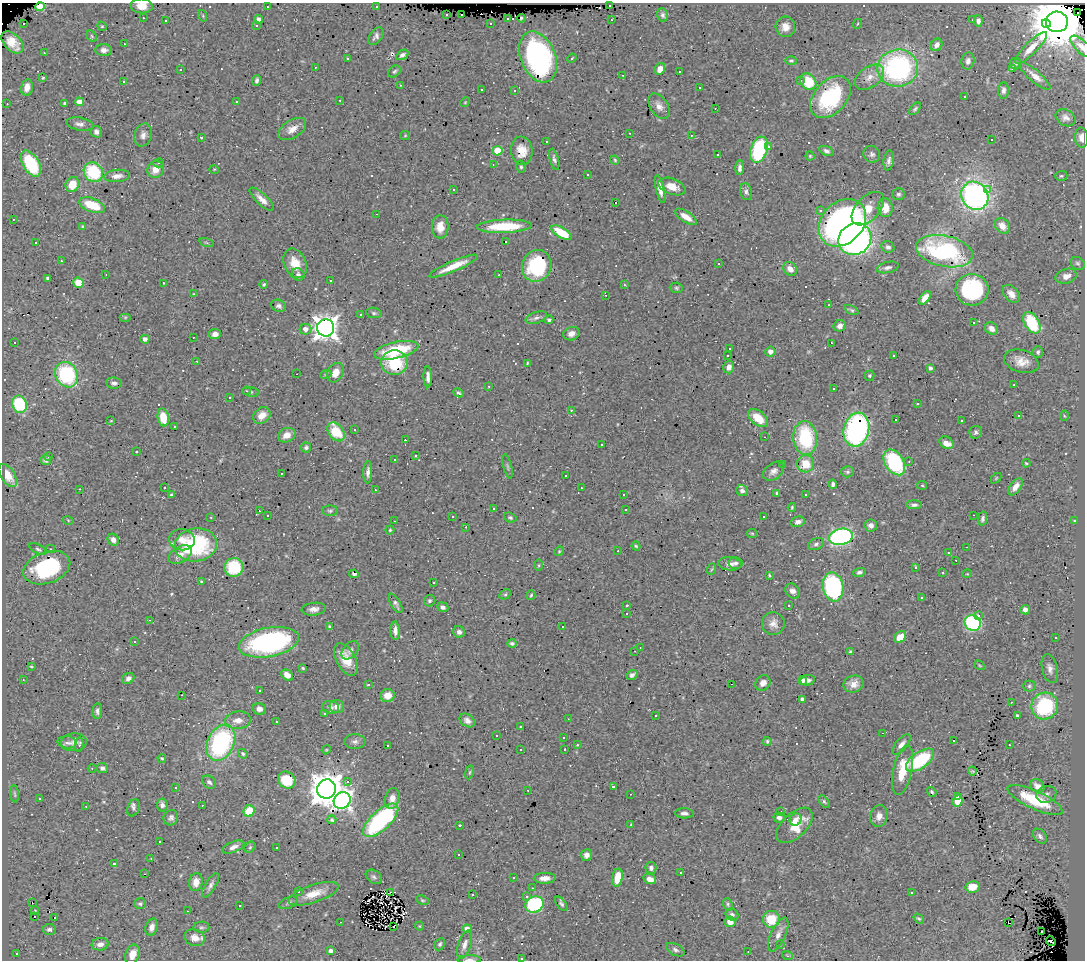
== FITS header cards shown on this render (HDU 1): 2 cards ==
NAXIS1  =                 1083
NAXIS2  =                  958

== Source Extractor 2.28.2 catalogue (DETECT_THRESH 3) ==
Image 1083 x 958 px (HDU 1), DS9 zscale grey, 1 PNG px = 1 image px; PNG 1087 x 962 px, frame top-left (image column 1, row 958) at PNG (2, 3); each listed source drawn as its Kron ellipse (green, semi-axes under 4 px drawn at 4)
Background 0.875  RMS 0.032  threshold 0.0972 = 3 sigma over >= 5 px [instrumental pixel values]
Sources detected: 549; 2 with non-positive FLUX_AUTO (blend fragments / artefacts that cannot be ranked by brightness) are neither listed nor drawn; of the other 547, the 500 brightest by FLUX_AUTO listed and drawn (47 fainter detections omitted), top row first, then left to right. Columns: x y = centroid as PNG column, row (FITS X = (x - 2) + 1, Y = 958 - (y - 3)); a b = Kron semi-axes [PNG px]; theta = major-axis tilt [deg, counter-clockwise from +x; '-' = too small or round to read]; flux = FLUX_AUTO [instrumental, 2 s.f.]
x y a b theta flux
609 5 3 3 - 35
142 6 11 7 -5 24
376 6 3 3 - 8.5
40 7 5 4 - 64
267 7 3 2 - 5.6
1077 13 2 2 - 17
447 15 3 3 - 4
462 15 3 2 - 9.3
663 15 7 5 -68 5.7
203 16 6 3 -73 2.4
143 18 3 2 - 2
521 18 4 2 - 2.9
259 19 4 4 - 12
508 19 3 3 - 13
611 20 3 2 - 6.3
972 20 2 2 - 1.6
166 21 3 3 - 4.5
978 21 6 4 -85 7.1
1057 22 11 10 - 18000
490 23 2 2 - 2.1
1046 23 4 3 - 210
24 24 3 3 - 6.6
857 24 5 3 - 2
256 25 3 3 - 10
102 26 5 4 - 2.7
785 27 10 9 - 18
92 36 6 4 -61 2.8
376 36 10 6 55 7.7
12 42 13 8 -46 19
124 44 3 2 - 5
937 45 6 5 - 11
1081 46 14 6 -44 12
1031 48 21 6 45 22
104 50 8 6 -3 10
44 53 3 3 - 2
402 55 6 4 33 6.5
538 57 26 17 -67 270
572 58 5 3 - 1.9
347 59 3 3 - 6.3
791 61 6 4 -1 3.9
968 61 8 6 80 9.9
1015 64 6 5 - 4.3
315 67 3 2 - 2
898 68 20 18 3 400
1012 68 3 2 - 3
181 69 3 3 - 4.5
660 69 6 5 - 17
394 71 7 5 44 3.9
679 71 3 2 - 4.5
622 75 3 2 - 2.2
1035 76 19 6 -41 18
869 77 16 10 36 23
43 78 3 3 - 2.4
257 80 5 4 - 5.2
801 80 3 2 - 3.1
123 81 3 3 - 100
808 82 9 7 -44 83
401 85 3 2 - 6.5
27 87 8 6 77 19
699 88 3 3 - 5.7
482 89 3 2 - 3.2
515 90 3 3 - 2.2
1003 90 8 5 88 7.2
965 96 3 3 - 5.9
831 97 24 16 47 200
340 100 3 2 - 2.2
79 102 4 4 - 22
236 102 3 3 - 11
465 102 5 4 - 2.5
65 103 3 3 - 3.5
7 104 3 2 - 1.8
659 106 14 8 -58 15
715 108 3 2 - 3.5
915 109 7 4 49 4.2
1066 118 10 8 -30 11
80 124 14 6 -10 10
292 129 15 9 32 21
96 132 6 5 - 7.6
630 133 3 2 - 2.9
143 135 12 8 73 11
691 135 3 2 - 8.4
405 136 5 4 - 2.5
201 137 3 3 - 29
1082 138 10 6 -86 16
992 140 3 3 - 110
546 142 3 3 - 26
769 147 4 4 - 7.7
759 150 13 8 71 190
498 151 5 4 - 98
522 151 14 11 -83 29
826 151 7 4 -21 5.8
718 154 3 3 - 3.8
872 154 9 8 - 7
810 156 4 4 - 2.8
554 159 11 4 -75 7
615 160 5 4 - 2.4
889 160 10 5 83 7.7
159 163 5 4 - 3.8
31 164 14 8 -59 130
493 164 4 3 - 1.8
521 167 6 4 -76 3.8
740 168 7 4 88 9.6
155 169 9 7 51 26
214 169 5 3 - 1.7
93 172 10 9 - 130
588 174 3 2 - 2.4
117 176 13 6 5 14
1061 176 6 5 - 3.8
72 184 8 6 60 38
672 186 14 8 -20 30
454 189 3 3 - 2.4
660 189 14 4 -77 14
988 190 3 3 - 24
746 192 9 5 -76 6.4
898 194 6 6 - 4.7
975 196 15 13 -53 630
262 199 15 5 -43 16
615 202 3 3 - 1400
92 205 13 6 -21 70
885 208 9 7 -84 30
868 209 20 12 47 47
820 210 3 3 - 6.7
377 214 2 2 - 2.8
686 217 12 5 -33 23
13 219 3 2 - 2.4
842 223 26 20 46 830
83 226 4 3 - 2.3
504 226 27 6 2 100
1002 226 8 6 -52 18
440 227 11 8 87 28
561 232 11 5 -31 68
855 239 17 15 37 820
506 241 3 2 - 2.2
36 242 3 2 - 1.9
206 243 7 3 -19 3
888 247 6 5 - 5.9
944 251 29 15 -12 330
61 261 3 2 - 2.5
295 263 15 11 -66 36
1078 263 7 6 - 4.7
719 264 3 2 - 2.2
453 266 26 5 23 43
537 266 16 14 68 150
888 267 11 5 12 7.7
790 269 7 6 - 16
298 274 6 6 - 5.6
106 275 3 3 - 1.6
499 275 3 3 - 3.4
1066 276 11 7 16 17
48 278 4 4 - 5.1
330 281 3 3 - 25
78 283 5 5 - 45
163 283 3 2 - 1.9
264 284 4 3 - 3
624 285 3 3 - 6.8
676 288 6 5 - 3.7
972 290 16 16 - 220
194 294 4 3 - 1.9
1011 294 10 7 -50 21
606 295 3 3 - 1.6
925 298 8 4 53 21
829 305 3 2 - 2.2
279 306 8 6 -22 5.9
851 310 7 4 -27 3.9
374 313 8 5 -10 4.4
361 314 3 3 - 7
125 317 6 4 0 2.5
536 318 11 5 18 7.1
549 320 4 4 - 4.4
974 323 3 3 - 96
1032 323 12 7 -59 120
840 326 6 5 - 13
326 328 8 8 - 2100
991 328 7 6 - 12
305 329 6 5 - 13
215 334 6 5 - 11
571 334 8 6 19 12
193 337 2 2 - 1.7
145 339 4 4 - 10
14 342 3 3 - 48
831 343 3 2 - 73
729 349 3 3 - 16
396 350 22 8 12 110
770 351 5 5 - 11
1038 352 6 5 - 5.1
727 355 3 2 - 3.8
894 355 2 2 - 2
197 361 3 2 - 3.8
1021 361 17 11 -17 28
394 363 13 12 - 110
527 363 3 2 - 2.2
729 367 6 5 - 11
930 368 4 4 - 6.5
335 373 10 7 61 23
296 374 3 2 - 30
326 374 6 3 19 2.6
67 375 13 11 -59 210
870 376 5 5 - 3.2
428 377 10 3 -89 10
114 383 8 5 -8 6.6
1014 384 2 2 - 1.6
489 386 3 3 - 2.9
834 389 3 2 - 2.7
246 391 4 3 - 1.9
251 392 8 4 -8 4.3
458 393 5 3 - 3.9
229 397 3 3 - 7.7
19 404 9 7 -69 140
917 404 3 3 - 13
571 410 3 3 - 2.1
262 415 9 7 41 22
1019 416 4 3 - 3.8
1064 416 5 3 - 2
163 417 9 5 -79 41
758 418 11 7 -38 41
896 420 3 3 - 8.7
111 421 4 2 - 1.6
961 421 3 2 - 2.6
174 426 2 2 - 1.7
354 429 3 2 - 3.6
856 430 17 12 76 480
336 432 10 7 -52 75
976 432 6 6 - 5.3
287 435 9 7 23 21
764 437 3 2 - 3.1
805 438 17 12 -85 170
405 440 2 2 - 7.6
946 443 7 5 -32 24
602 444 3 2 - 2.7
306 447 5 5 - 5
137 452 3 3 - 18
416 455 3 3 - 12
49 457 3 3 - 6.8
46 460 5 4 - 6.1
394 460 3 3 - 45
909 461 2 2 - 1.8
894 462 14 9 -58 200
1026 463 4 3 - 2.5
782 464 3 2 - 1.8
805 464 8 8 - 42
508 467 12 3 -77 4
774 471 12 8 37 11
368 472 11 4 87 9.7
848 472 6 5 - 4.3
281 473 2 2 - 1.7
8 475 13 7 -58 28
565 475 3 3 - 22
996 478 6 4 46 2.3
833 484 4 4 - 5.3
922 485 5 4 - 2.6
1015 487 10 5 53 17
164 488 3 3 - 6.8
581 488 3 2 - 2.1
80 489 3 2 - 3.7
375 490 2 2 - 1.8
742 491 6 5 - 8.4
777 493 4 3 - 3.6
623 494 3 2 - 1.7
171 495 4 4 - 3.1
806 495 3 3 - 47
914 505 8 4 0 6.9
792 507 4 3 - 2.7
493 508 3 3 - 6.2
625 510 3 3 - 2.9
259 511 2 2 - 3.7
330 511 8 5 0 4.7
973 515 3 2 - 3
268 516 2 2 - 1.6
764 516 3 3 - 11
211 517 3 3 - 2.6
452 517 3 3 - 2.3
510 518 6 4 -21 4
983 518 7 4 79 6.2
68 520 5 3 - 2
394 521 3 2 - 2.5
1074 521 3 3 - 2
798 522 7 5 15 8.5
871 525 6 6 - 9
466 527 3 2 - 5.4
390 530 4 4 - 2.7
752 533 5 4 - 2.5
841 537 12 8 12 470
113 540 6 5 - 11
182 540 13 10 -6 22
816 544 8 5 24 6.3
196 545 21 16 9 180
636 546 4 4 - 2.9
967 547 3 2 - 2.7
38 549 9 4 -27 4.6
51 549 4 3 - 3.7
559 551 5 4 - 2.4
618 551 3 2 - 2.5
949 553 3 2 - 3.1
180 555 13 7 32 16
956 560 3 2 - 1.9
736 563 7 6 - 5.9
730 564 12 6 -4 12
539 565 6 4 89 2.8
234 567 9 9 - 95
47 568 24 15 20 180
916 568 3 3 - 3.8
712 569 6 3 70 2.5
859 572 6 4 20 5.6
943 572 3 2 - 6.8
354 574 5 3 - 2.5
967 574 5 3 - 1.7
769 575 4 3 - 2.6
201 581 3 2 - 1.9
433 582 3 3 - 35
833 587 14 10 -79 320
792 591 8 6 -52 10
505 594 6 4 29 3.4
531 595 5 3 - 2.8
922 598 3 3 - 34
430 601 6 5 - 4.7
396 603 11 4 -60 6.7
627 605 3 3 - 4
789 605 3 2 - 3.7
443 607 6 5 - 7.1
314 609 12 6 6 13
1025 610 5 4 - 10
627 614 3 2 - 2.2
978 615 3 3 - 190
150 620 3 2 - 7.2
773 623 11 11 - 16
973 623 8 7 - 250
330 627 3 3 - 3.4
562 627 3 3 - 4.3
395 631 9 4 -87 11
459 632 6 5 - 8
900 637 7 5 45 27
1055 638 3 3 - 3.1
134 641 3 3 - 18
269 642 30 14 11 330
512 643 4 3 - 4.1
640 648 3 3 - 1.9
350 650 11 7 49 9
635 651 3 2 - 1.8
850 652 4 3 - 3.6
346 659 18 9 -61 40
979 665 6 3 -32 2.2
31 666 4 3 - 1.9
303 668 3 3 - 2.5
1050 668 14 8 -77 14
287 675 6 5 - 18
632 675 6 4 36 6.7
128 678 6 5 - 8.9
23 680 4 3 - 1.6
803 680 4 4 - 8.8
808 680 7 5 11 9.4
763 683 8 7 - 14
731 684 2 2 - 1.7
854 684 10 8 14 18
368 685 4 3 - 2.4
1029 686 6 5 - 4.7
259 691 3 3 - 4.2
182 695 3 2 - 1.7
387 695 7 6 - 22
802 699 4 3 - 7.7
1011 702 3 2 - 4.2
1045 706 13 13 - 180
331 707 8 6 -11 7.2
337 707 7 6 - 15
259 709 7 6 - 12
97 711 8 5 85 6.4
325 713 3 3 - 2.4
655 715 3 3 - 45
1017 715 4 3 - 4.1
568 719 3 2 - 3.4
238 720 13 9 7 20
467 720 8 6 -36 9.4
276 721 3 2 - 2.9
521 726 3 3 - 6.2
883 733 3 2 - 19
497 735 3 2 - 2.5
564 737 3 3 - 4.1
954 740 3 3 - 23
767 741 4 3 - 3.3
67 742 9 6 -5 8.6
74 742 13 9 4 12
355 742 11 7 0 9
221 743 19 13 64 320
901 744 12 5 50 12
79 745 7 4 81 5.2
387 745 3 3 - 6.1
577 745 3 3 - 10
1009 745 3 2 - 2.6
521 749 3 3 - 6.1
565 749 3 2 - 2.5
326 750 4 3 - 2
243 754 5 4 - 4.8
162 758 4 4 - 3.6
920 760 16 8 35 170
92 768 4 4 - 2.3
102 768 6 5 - 6.6
903 770 25 9 78 65
972 771 4 4 - 2.3
469 772 7 3 80 2.9
287 780 9 8 - 64
348 781 3 3 - 79
209 782 7 5 -37 7.1
1037 786 8 6 -32 11
614 787 3 3 - 61
176 788 3 2 - 2
326 789 10 9 - 4600
528 790 3 3 - 3.1
932 792 5 3 - 3.2
15 794 8 3 -84 3.1
630 794 3 2 - 2.7
1046 794 10 8 20 10
957 797 3 3 - 120
392 798 10 7 76 17
40 799 3 3 - 4
342 800 9 8 - 860
1035 800 30 9 -24 110
957 801 6 5 - 38
824 802 7 4 -52 3.9
162 805 6 5 - 8.3
202 805 3 2 - 3.9
86 806 3 3 - 1.9
133 808 9 6 68 6.2
249 811 6 5 - 71
781 812 3 3 - 2
684 813 9 5 -3 8.1
879 816 11 8 78 15
171 818 8 7 - 7
779 818 5 5 - 7.2
795 819 6 5 - 9.1
332 820 4 4 - 5
381 820 22 9 43 320
460 825 2 2 - 1.7
631 825 4 3 - 1.9
795 825 22 12 43 55
1040 836 8 6 -48 7.6
159 842 3 3 - 9.6
233 847 11 5 21 11
250 847 6 5 - 3.4
276 847 3 3 - 9.1
458 855 3 3 - 10
586 855 6 5 - 12
151 858 3 2 - 2.2
114 864 3 3 - 76
651 868 6 5 - 5.9
681 873 3 3 - 8.7
145 874 2 2 - 2.1
374 877 9 6 -35 5.6
514 878 3 2 - 2.2
545 878 11 5 1 16
617 878 9 5 79 40
650 879 6 4 -20 18
196 882 9 6 79 17
211 885 14 5 58 8.5
972 887 7 5 9 29
532 888 3 2 - 2.1
298 892 3 3 - 6
390 892 3 2 - 4.6
912 893 3 3 - 4.7
314 894 26 9 18 38
473 894 3 3 - 16
526 896 3 3 - 19
422 900 6 3 -26 2.8
32 903 3 2 - 1.8
288 903 10 5 22 5.3
140 904 6 5 - 4
561 904 8 4 -53 4.8
728 904 6 4 -71 3.6
534 905 9 7 26 250
240 906 3 3 - 140
35 911 4 4 - 2.2
188 911 2 2 - 1.7
732 915 7 5 -41 7.9
34 916 2 2 - 1.8
55 917 3 3 - 250
771 919 8 8 - 54
919 919 6 3 -38 3
340 922 3 2 - 2.5
730 922 5 5 - 20
1008 923 2 2 - 2
419 926 4 4 - 2
152 927 9 6 72 13
201 927 8 5 2 5
393 927 4 3 - 26
49 929 7 5 3 6.3
467 929 5 4 - 16
1041 932 2 2 - 3.8
778 934 18 7 65 13
195 938 10 8 -16 24
1051 941 5 3 - 2.6
100 944 8 6 7 13
440 944 6 4 62 4.3
465 944 15 6 71 12
780 944 2 2 - 1.9
675 950 10 5 -27 6.4
331 951 4 4 - 9.4
748 952 3 2 - 2.2
17 954 3 3 - 13
132 954 10 7 69 22
787 955 5 3 - 2.5
522 958 3 3 - 5.4
469 960 12 3 1 7.9
At the frame edge (FLAGS 8, measured only in part): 5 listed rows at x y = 142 6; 1081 46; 1082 138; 522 958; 469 960
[47 fainter detections neither listed nor drawn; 2 non-positive-flux detections neither listed nor drawn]